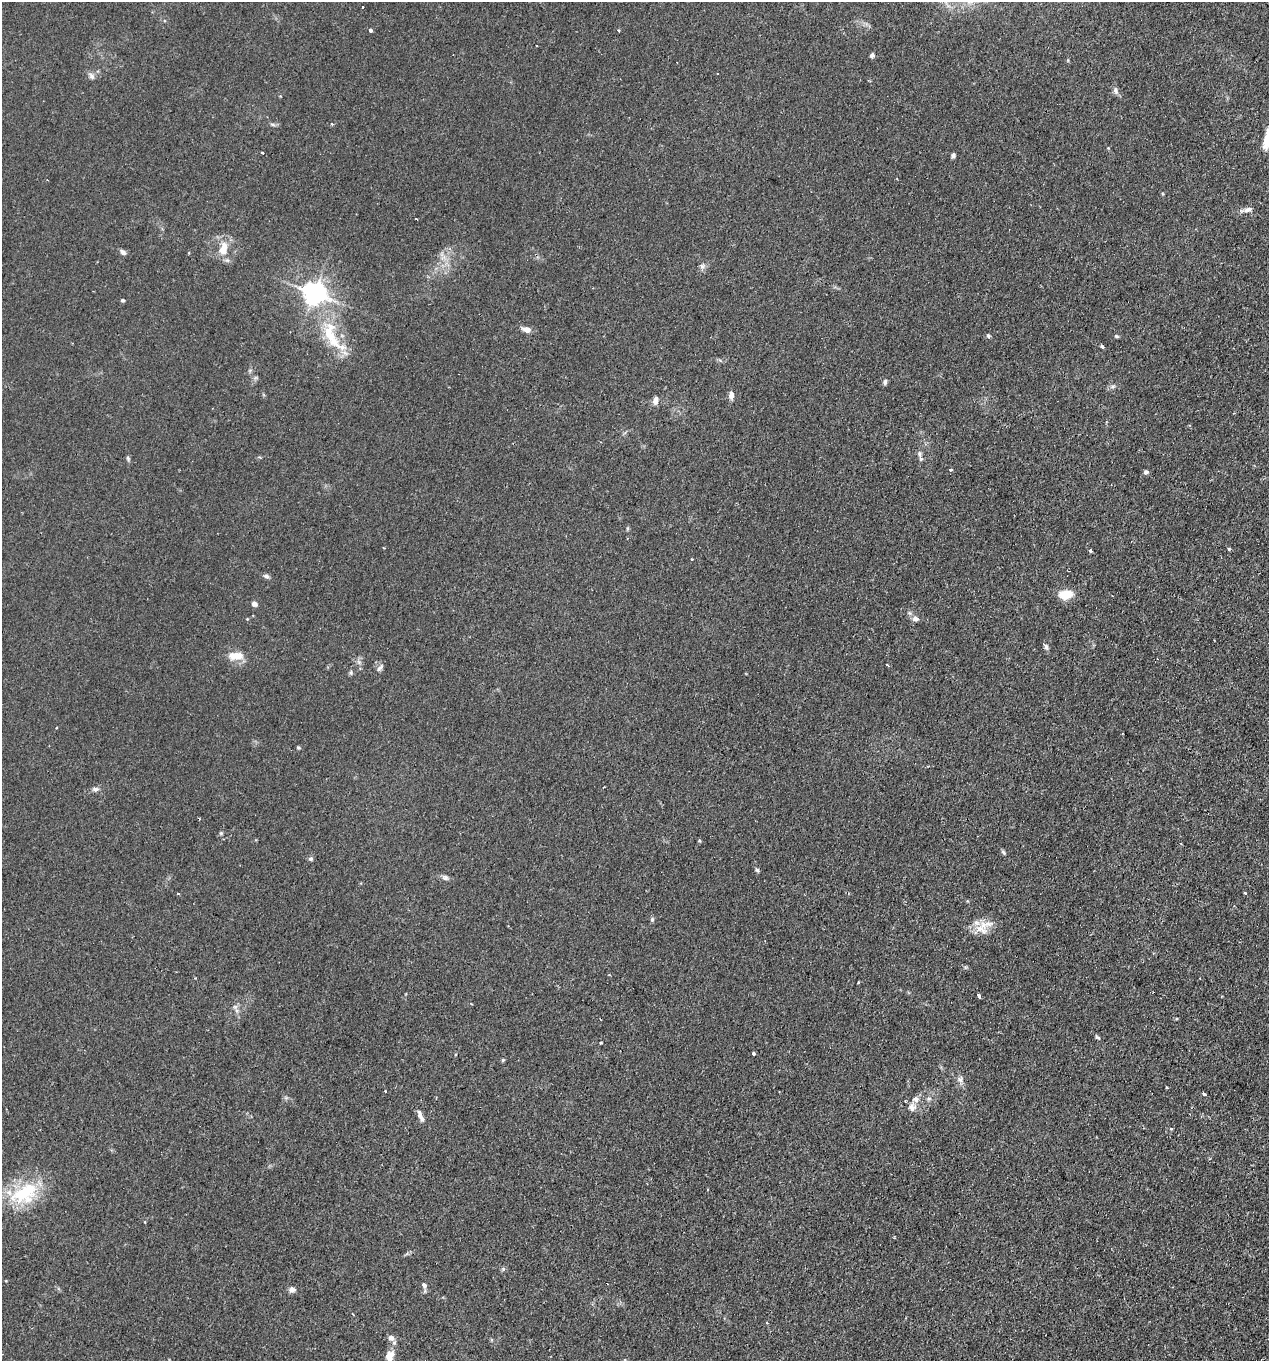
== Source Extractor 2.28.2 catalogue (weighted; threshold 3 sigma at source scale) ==
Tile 6 of 4 x 4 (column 2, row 2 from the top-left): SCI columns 1486-2752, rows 2938-4296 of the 5665 x 5686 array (HDU 1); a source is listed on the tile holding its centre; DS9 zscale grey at full resolution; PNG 1271 x 1363 px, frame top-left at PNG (2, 2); no overlay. Shown black and unused: <1% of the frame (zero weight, under 2 of 3 exposures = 3% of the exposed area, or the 3 px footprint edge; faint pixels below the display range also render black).
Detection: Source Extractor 2.28.2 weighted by HDU 2 'WHT'; one run over the whole footprint, this tile lists its part. Background 0.0365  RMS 0.0053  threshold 0.0241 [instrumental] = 3 sigma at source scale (4.5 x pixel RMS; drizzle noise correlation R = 1.50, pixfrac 1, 0.05/0.05 arcsec/px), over >= 5 px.
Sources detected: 86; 4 cosmic-ray / hot-pixel residue — not listed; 3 inside a brighter listed object's ellipse — not listed separately; the other 79 listed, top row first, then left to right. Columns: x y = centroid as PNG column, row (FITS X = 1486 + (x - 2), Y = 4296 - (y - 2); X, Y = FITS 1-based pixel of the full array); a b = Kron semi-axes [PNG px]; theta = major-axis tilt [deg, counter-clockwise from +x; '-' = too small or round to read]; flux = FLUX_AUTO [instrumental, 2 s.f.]
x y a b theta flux
363 7 3 3 - 1.2
370 30 3 3 - 15
618 30 4 2 - 0.51
872 55 5 4 - 1.9
91 76 10 6 -53 1.7
1116 90 11 6 -71 1.8
272 124 8 3 -19 0.94
332 124 5 3 - 0.4
1266 140 25 7 82 6.7
262 153 3 2 - 0.95
953 155 7 4 73 1.1
1248 209 12 7 10 2.4
223 248 21 11 77 7.5
123 252 8 5 -42 1.6
702 266 8 6 -68 1.4
314 293 7 7 - 410
122 300 4 4 - 0.92
527 329 9 6 -15 3.5
988 335 5 5 - 1
1116 336 6 4 -15 0.75
332 337 54 19 -60 25
1102 347 3 3 - 1.6
885 382 7 5 89 1.3
1112 386 8 5 19 1.3
731 395 9 6 -89 2.6
655 400 10 6 84 2.8
920 455 14 5 -77 1.8
128 458 7 5 -70 0.86
950 470 4 3 - 0.98
1146 472 5 5 - 1.2
1229 549 3 3 - 1.5
1090 551 3 3 - 2.8
692 559 3 2 - 0.67
266 576 9 5 -16 1.3
1066 594 14 9 10 9.6
254 604 6 5 - 2.1
910 613 7 4 -70 0.94
915 618 6 6 - 2.7
247 619 4 4 - 0.41
1046 647 8 5 -55 1.3
236 655 20 11 5 6.9
359 662 7 4 -71 1.2
380 668 13 5 49 1.5
351 673 7 5 84 0.86
298 747 6 4 -17 0.61
604 787 3 2 - 0.44
95 789 9 6 2 1.7
221 833 5 5 - 0.66
699 841 4 4 - 0.68
1003 852 7 4 -58 0.86
311 859 6 5 - 1.1
757 870 5 5 - 0.84
445 877 9 6 -30 1.5
1245 893 3 3 - 0.59
178 894 3 3 - 1.3
652 919 6 5 - 0.96
981 929 22 10 -25 6.8
858 982 3 2 - 0.53
979 996 4 3 - 8.2
235 1007 7 4 18 1
1097 1037 7 4 -27 0.9
601 1043 4 2 - 0.46
753 1054 3 3 - 1.1
503 1060 5 4 - 0.57
960 1080 8 6 -68 1.9
1167 1087 3 3 - 0.59
385 1091 3 3 - 0.54
1204 1094 4 3 - 1.6
929 1098 6 4 1 0.99
915 1099 10 9 - 2.8
420 1114 11 6 -81 2.3
23 1193 37 27 9 29
145 1222 3 3 - 0.55
503 1269 5 5 - 0.88
424 1285 8 6 -60 1.7
292 1289 8 6 0 2.2
767 1323 3 3 - 0.56
391 1338 10 6 -39 2.5
390 1357 16 9 84 6.5
Isophote crosses this tile's border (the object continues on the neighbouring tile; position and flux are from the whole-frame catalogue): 2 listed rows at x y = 1266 140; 390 1357